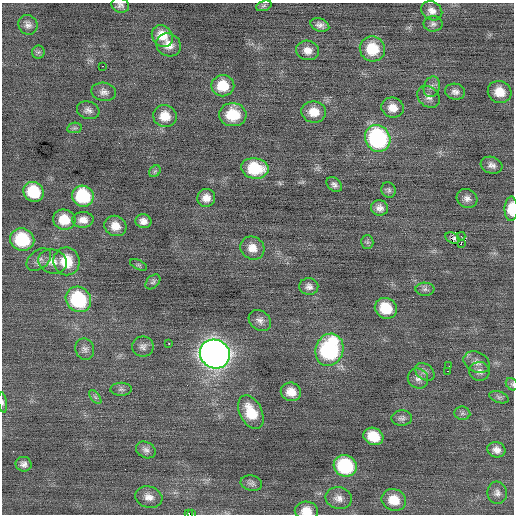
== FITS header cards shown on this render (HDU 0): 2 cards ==
NAXIS1  =                  512 / Axis length
NAXIS2  =                  512 / Axis length

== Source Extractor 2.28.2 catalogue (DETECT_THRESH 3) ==
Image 512 x 512 px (HDU 0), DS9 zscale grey, 1 PNG px = 1 image px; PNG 516 x 516 px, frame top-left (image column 1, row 512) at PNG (2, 3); each listed source drawn as its Kron ellipse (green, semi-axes under 4 px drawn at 4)
Background -0.0236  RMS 0.84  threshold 2.52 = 3 sigma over >= 5 px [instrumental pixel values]
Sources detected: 89; all 89 listed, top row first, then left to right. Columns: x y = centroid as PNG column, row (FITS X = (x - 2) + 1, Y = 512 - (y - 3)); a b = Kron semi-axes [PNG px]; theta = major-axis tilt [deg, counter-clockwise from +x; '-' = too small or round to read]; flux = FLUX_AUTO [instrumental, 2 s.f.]
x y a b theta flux
120 5 9 7 -20 190
264 6 8 5 19 120
432 11 11 9 -32 400
433 24 9 7 -1 200
28 25 10 9 - 270
320 25 10 6 -19 260
162 36 12 9 -51 1100
168 45 13 11 -28 570
372 49 13 12 - 1900
308 50 11 9 -12 460
38 52 6 6 - 130
102 66 3 2 - 210
223 86 11 10 - 1400
432 87 10 8 72 250
104 92 12 9 -12 310
455 92 10 8 -9 260
500 92 12 11 - 830
428 97 12 9 -42 340
393 108 11 10 - 600
88 110 11 8 -18 270
314 112 12 10 -7 840
233 115 14 11 -4 1700
165 116 12 11 - 870
74 128 7 5 10 120
378 138 14 12 -59 8100
492 165 11 8 -18 290
255 168 14 10 -9 2300
155 171 6 5 - 120
334 185 9 6 -42 200
389 190 8 7 - 150
34 192 10 9 - 2300
83 196 11 10 - 3100
206 198 9 9 - 440
467 198 10 9 - 310
380 208 8 7 - 310
511 209 12 6 89 1000
64 220 11 10 - 1100
83 220 10 8 3 470
143 221 8 7 - 330
115 226 11 10 - 650
461 236 4 4 - 59
452 238 7 5 -26 37
22 240 12 11 - 3000
367 242 6 6 - 120
461 243 3 2 - 66
252 248 12 11 - 630
39 260 14 9 39 320
53 261 14 12 -17 580
67 261 14 13 - 1400
139 265 9 5 -26 110
153 282 9 6 45 130
309 287 9 8 - 270
425 289 9 6 -1 170
78 299 13 12 - 4400
386 308 11 10 - 1700
260 320 12 9 -37 320
169 343 3 2 - 160
143 347 11 10 - 270
85 349 11 9 -69 280
329 350 16 14 72 7300
215 354 15 14 - 48000
477 362 13 10 -25 390
449 366 2 2 - 63
447 371 2 2 - 470
479 371 10 9 - 280
425 372 11 7 -37 250
418 378 10 9 - 310
512 384 7 5 -45 110
121 389 11 6 0 170
291 392 10 9 - 660
95 397 8 4 -53 130
499 397 10 5 -18 140
3 402 10 4 -83 110
251 412 18 11 -63 1500
462 413 8 6 -7 140
402 418 10 7 3 200
373 436 10 8 -27 1400
146 450 10 8 -26 230
496 450 9 7 -18 340
24 464 8 7 - 260
345 466 12 10 -25 4000
251 483 11 7 -11 220
497 493 11 9 -81 280
149 497 14 10 -16 490
339 498 13 11 -13 440
394 500 12 10 -20 1000
306 511 11 9 -2 740
188 514 2 2 - 250
191 514 2 2 - 170
At the frame edge (FLAGS 8, measured only in part): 7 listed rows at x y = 120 5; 511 209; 512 384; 3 402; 306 511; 188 514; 191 514